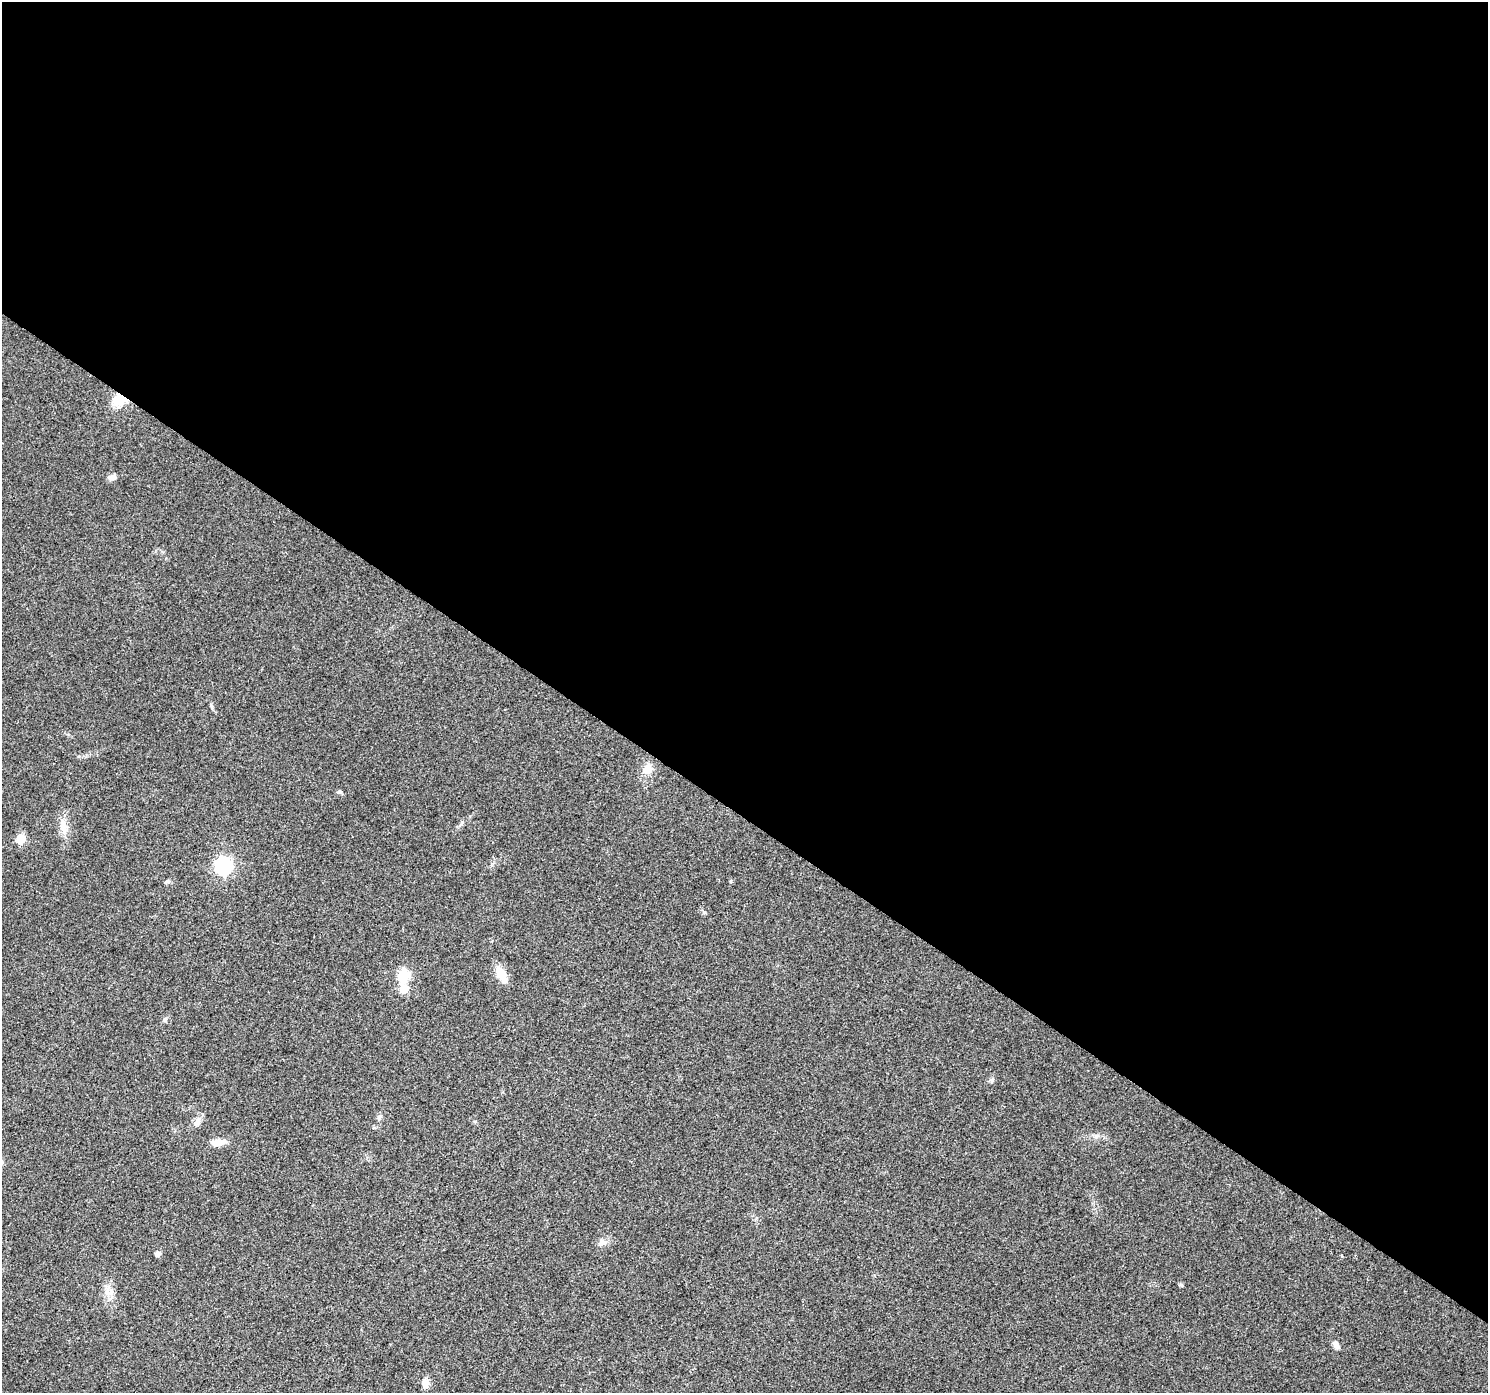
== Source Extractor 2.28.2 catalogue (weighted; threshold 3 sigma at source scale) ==
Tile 3 of 4 x 4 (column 3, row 1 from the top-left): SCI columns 2978-4463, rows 4424-5814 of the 5949 x 5997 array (HDU 1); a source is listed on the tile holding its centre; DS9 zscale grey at full resolution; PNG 1490 x 1395 px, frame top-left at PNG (2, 2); no overlay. Shown black and unused: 59% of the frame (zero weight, under 2 of 3 exposures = <1% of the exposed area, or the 3 px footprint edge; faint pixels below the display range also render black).
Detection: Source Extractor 2.28.2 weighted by HDU 2 'WHT'; one run over the whole footprint, this tile lists its part. Background 0.0542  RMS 0.006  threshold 0.027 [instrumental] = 3 sigma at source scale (4.5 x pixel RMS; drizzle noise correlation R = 1.50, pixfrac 1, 0.0396/0.0396 arcsec/px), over >= 5 px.
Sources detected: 25; all 25 listed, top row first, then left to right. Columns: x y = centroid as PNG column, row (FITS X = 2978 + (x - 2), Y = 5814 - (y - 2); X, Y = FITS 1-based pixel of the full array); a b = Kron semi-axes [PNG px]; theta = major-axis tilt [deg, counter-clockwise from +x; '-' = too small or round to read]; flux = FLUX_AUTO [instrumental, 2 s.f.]
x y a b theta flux
119 400 17 14 18 11
112 477 12 7 15 2.5
211 706 7 4 -71 0.89
647 769 13 12 - 5.9
339 792 8 4 -8 0.97
64 827 26 8 -78 6.5
21 839 5 5 - 19
223 866 7 7 - 170
731 881 5 3 - 0.6
167 882 10 4 5 1.1
704 912 6 4 -43 0.91
501 974 18 9 -61 10
403 975 6 6 - 48
404 989 6 5 - 17
165 1019 8 5 62 1.2
992 1080 7 4 71 1
379 1117 8 5 43 1.4
197 1122 14 8 59 3.3
218 1142 19 7 6 5.6
602 1242 10 8 3 3.1
158 1253 5 4 - 2.9
1181 1285 6 4 -45 0.8
109 1293 11 3 11 1.7
1336 1345 11 6 -58 2.7
425 1383 12 8 81 3.5
Overlapping masked pixels (flux is a lower limit): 1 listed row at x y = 119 400
Unlisted compact peaks at least as high as the median listed source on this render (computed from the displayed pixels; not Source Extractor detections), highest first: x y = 1096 1136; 475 1121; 462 822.